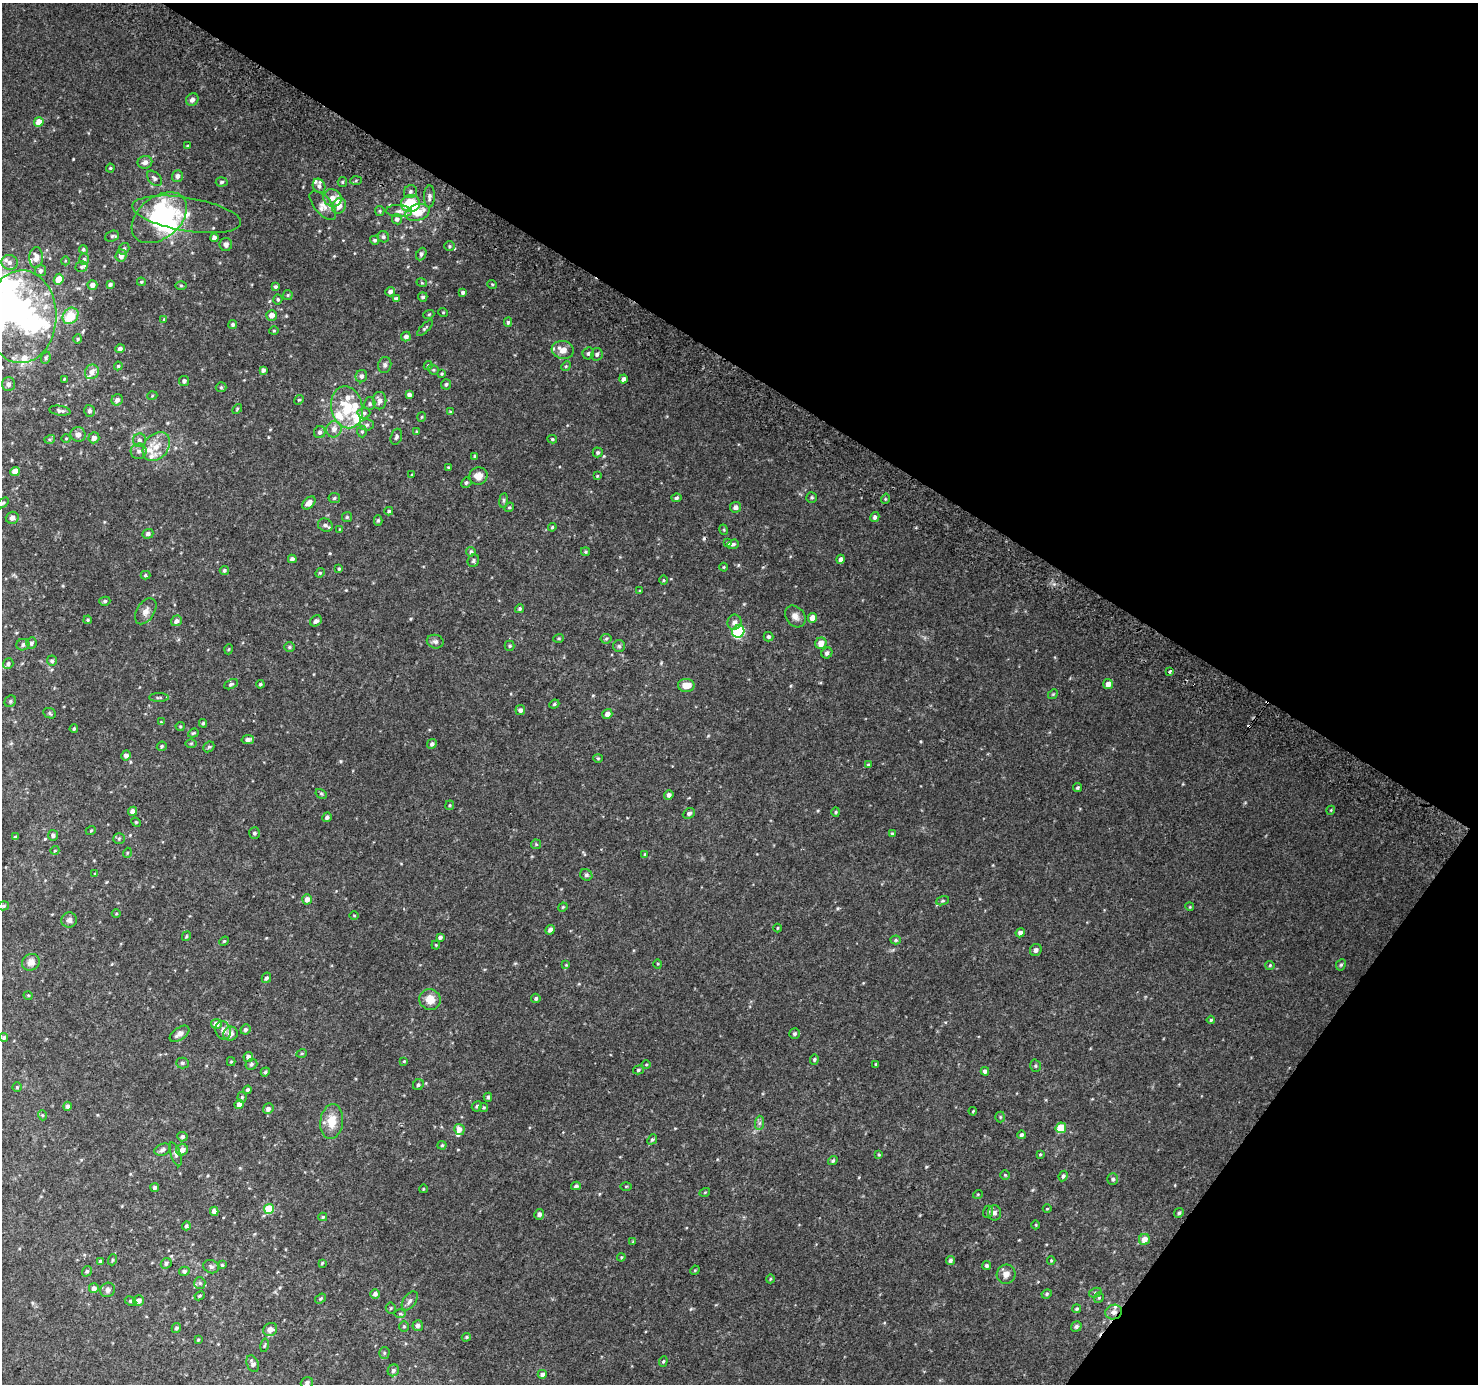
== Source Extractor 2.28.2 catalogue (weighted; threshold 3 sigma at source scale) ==
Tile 8 of 4 x 4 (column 4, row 2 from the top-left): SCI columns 4462-5937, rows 3056-4437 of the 5961 x 6042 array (HDU 1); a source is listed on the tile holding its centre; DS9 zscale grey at full resolution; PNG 1480 x 1386 px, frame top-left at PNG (2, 3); each listed source drawn as its Kron ellipse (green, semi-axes under 4 px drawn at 4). Shown black and unused: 33% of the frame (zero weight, under 2 of 3 exposures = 2% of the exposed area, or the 3 px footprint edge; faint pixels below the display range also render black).
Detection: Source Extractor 2.28.2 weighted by HDU 2 'WHT'; one run over the whole footprint, this tile lists its part. Background 0.0747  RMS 0.013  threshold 0.0567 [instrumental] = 3 sigma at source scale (4.5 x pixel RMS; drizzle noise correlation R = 1.50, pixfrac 1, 0.0396/0.0396 arcsec/px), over >= 5 px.
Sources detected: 394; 7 inside a brighter object's white glare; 2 cosmic-ray / hot-pixel residue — neither listed nor drawn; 21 inside a brighter listed object's ellipse — not listed separately; the other 364 listed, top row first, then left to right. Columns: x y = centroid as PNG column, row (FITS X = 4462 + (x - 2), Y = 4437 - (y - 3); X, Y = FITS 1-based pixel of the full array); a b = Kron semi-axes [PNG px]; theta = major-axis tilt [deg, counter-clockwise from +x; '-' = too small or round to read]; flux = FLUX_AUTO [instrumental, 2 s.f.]
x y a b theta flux
192 100 7 5 46 4.1
39 122 5 4 - 14
188 146 4 3 - 1.4
145 162 7 6 - 5.2
110 168 4 4 - 1.4
177 176 6 5 - 4.3
154 178 9 6 -45 3.6
356 181 6 4 3 1.4
222 182 6 4 5 2.5
342 182 5 4 - 1.6
319 186 7 6 - 4
410 192 7 6 - 3.6
429 197 11 5 89 4.2
332 198 9 8 - 8.9
410 203 9 8 - 61
323 205 17 8 -49 9.4
339 206 8 6 65 7.6
380 211 5 4 - 1.4
399 211 13 6 -3 5.4
417 212 12 8 16 21
187 214 55 16 -9 33
159 218 31 20 39 100
397 219 5 5 - 3.3
112 236 7 5 19 2.4
383 237 6 5 - 2.6
214 238 4 4 - 5.2
375 240 4 4 - 2.2
226 244 6 6 - 4.8
450 246 5 5 - 2
83 249 4 4 - 1.9
124 249 6 5 - 2.6
421 254 6 5 - 2.6
121 256 6 5 - 7.5
36 257 10 7 89 8.9
84 259 5 5 - 2.3
65 261 4 3 - 0.99
9 262 8 7 - 5.6
81 267 6 5 - 2.1
41 270 5 5 - 3.2
59 279 6 4 65 15
141 282 4 3 - 1.4
422 283 5 3 - 1.1
110 284 4 3 - 2.5
492 284 5 3 - 1.1
92 285 5 4 - 5.4
181 285 5 3 - 1.4
275 287 4 4 - 2.2
390 292 5 4 - 3.9
463 292 4 3 - 2.6
288 295 5 4 - 1.6
423 297 5 4 - 2.6
278 299 5 4 - 1.8
396 299 4 4 - 3
443 312 5 3 - 0.95
429 314 5 3 - 1.2
271 315 5 5 - 7.7
70 316 9 7 51 26
21 317 46 35 88 230
164 319 4 3 - 1
508 322 5 4 - 1.8
232 324 5 4 - 2.4
425 328 11 3 45 1.8
274 331 5 3 - 1.1
406 337 5 4 - 4.5
78 339 4 4 - 1.5
120 349 5 4 - 4.1
563 350 11 9 -14 12
588 353 6 5 - 2.8
597 354 6 5 - 3.4
46 358 6 4 70 2.1
385 365 8 6 77 3.4
428 365 5 3 - 1.5
118 366 4 4 - 1.6
566 366 5 4 - 1.5
263 370 4 4 - 3.1
433 370 6 4 -20 1.6
92 372 7 6 - 7.3
442 374 4 3 - 1.2
361 376 6 6 - 4.1
64 379 3 2 - 1.1
623 379 4 4 - 3.6
184 381 5 5 - 3.3
8 384 7 6 - 4.1
446 384 5 5 - 2.3
221 387 5 5 - 1.8
409 395 4 4 - 4.4
152 396 5 3 - 1.1
117 400 6 5 - 4.5
299 400 5 4 - 1.6
380 401 9 7 90 6.2
370 404 6 5 - 2.2
347 407 21 15 -78 38
237 409 6 3 47 1.3
60 411 11 5 -9 3.5
89 411 6 5 - 3
450 412 4 4 - 1.2
364 413 6 5 - 2.4
422 417 5 4 - 1.4
367 425 7 5 3 3
334 429 8 7 - 7.1
362 431 6 5 - 1.9
416 431 4 4 - 1.1
320 432 6 5 - 3.3
78 434 7 7 - 5.7
396 437 8 5 72 2.7
66 438 5 3 - 1.1
94 438 5 5 - 5.7
50 439 5 3 - 1.5
552 439 5 3 - 1.5
139 440 7 6 - 4.2
156 446 16 12 49 17
139 451 8 7 - 4.7
598 452 5 5 - 2.1
475 456 4 3 - 2.3
448 467 4 3 - 1.4
15 472 5 4 - 12
412 475 4 3 - 1.1
478 476 9 8 - 11
597 476 4 3 - 0.98
466 483 5 5 - 2.3
812 497 5 5 - 1.9
334 498 6 5 - 2.2
676 498 5 4 - 2.3
885 499 5 3 - 1.3
503 500 7 4 82 2
3 503 7 4 36 1.8
309 503 8 5 43 6.7
509 507 5 4 - 1.6
736 507 5 5 - 4.6
389 511 4 3 - 1.8
347 517 5 5 - 2
875 517 5 4 - 3.3
12 518 6 6 - 5
378 520 5 4 - 2.1
325 525 7 6 - 3.9
552 527 4 3 - 1.2
340 529 4 3 - 0.97
724 530 5 3 - 1.1
148 534 5 5 - 3.6
728 543 4 4 - 1.7
733 544 6 4 19 2.3
471 552 5 4 - 2.4
585 552 4 4 - 1.5
292 559 4 4 - 3.3
841 559 4 4 - 3.9
473 561 6 5 - 2.3
724 567 4 3 - 0.98
339 569 4 3 - 1.4
224 570 4 4 - 2.1
320 573 5 4 - 1.5
145 575 5 4 - 1.6
664 580 5 3 - 1.3
640 591 3 3 - 1.1
105 601 5 4 - 2.2
519 609 4 4 - 2
146 611 14 9 58 7.4
795 616 12 9 -52 6.9
813 618 5 4 - 11
88 620 4 3 - 1.5
176 621 6 5 - 4.6
316 621 6 5 - 3.4
734 622 7 7 - 5.3
738 631 6 6 - 110
769 637 5 4 - 2.4
558 638 5 3 - 1.3
606 639 5 5 - 1.7
435 642 8 7 - 3.7
31 643 6 5 - 2.7
821 643 6 5 - 11
23 645 6 5 - 3.2
510 646 5 5 - 1.9
619 646 6 6 - 2.2
289 647 5 5 - 1.9
229 649 5 3 - 1.1
827 653 6 5 - 3.5
52 661 5 5 - 2.3
8 664 5 5 - 2.8
1170 671 3 2 - 2.7
231 684 7 4 24 2.3
260 684 4 4 - 2
1108 684 5 4 - 7
686 685 8 6 1 12
1053 694 5 4 - 1.2
159 697 10 3 0 2.1
10 701 6 5 - 2.3
554 704 5 4 - 1.6
520 710 5 5 - 3.6
50 713 6 5 - 1.9
607 714 5 4 - 6.7
161 722 3 3 - 0.99
203 723 4 3 - 1.6
180 726 4 4 - 1.4
74 729 4 3 - 1.6
193 733 5 4 - 1.5
248 740 6 4 11 4.8
191 744 6 4 1 1.5
432 744 5 4 - 2.9
162 746 5 4 - 1.9
209 747 6 5 - 1.7
126 755 5 4 - 4.4
598 758 4 4 - 1.2
868 765 3 3 - 1.3
1077 788 5 4 - 1.9
321 794 6 4 -30 1.6
669 795 5 4 - 3.6
450 805 5 4 - 1.4
1331 810 4 3 - 1.1
133 811 4 4 - 5.8
836 812 4 4 - 1.4
689 813 6 5 - 3.4
327 817 5 4 - 3
136 822 5 4 - 1.3
91 830 5 3 - 1.1
254 833 6 5 - 2.8
892 834 4 3 - 1.5
53 835 5 5 - 3.3
15 837 4 4 - 1.5
119 839 6 5 - 1.9
536 844 5 5 - 1.3
55 850 4 3 - 1
127 853 5 3 - 1.1
645 854 4 3 - 1.1
95 874 4 4 - 1.7
586 875 6 5 - 2.6
307 899 5 5 - 6.1
943 901 7 4 19 1.8
3 906 5 4 - 1.9
563 907 5 4 - 1.3
1190 907 4 3 - 1
116 913 4 3 - 0.94
354 915 5 3 - 1
69 920 7 7 - 4.5
777 928 4 3 - 1.1
550 930 5 4 - 4.1
1020 933 4 4 - 4.4
186 936 5 3 - 1.3
440 937 4 3 - 2.9
896 940 5 4 - 1.6
224 941 5 4 - 1.4
436 945 4 4 - 1.3
1036 950 6 5 - 4
31 962 9 8 - 7.2
658 964 5 3 - 0.95
566 965 4 4 - 1.3
1270 965 5 4 - 1.6
1341 965 6 4 65 1.9
266 978 5 4 - 2.4
28 995 5 3 - 1.1
536 998 5 4 - 2.2
430 999 11 10 - 14
1211 1020 4 4 - 1.5
216 1024 5 5 - 7.8
245 1029 5 4 - 2.8
223 1030 9 7 -73 6.2
179 1034 11 6 35 6.3
231 1034 7 7 - 7
794 1034 5 5 - 2.7
4 1038 4 4 - 2.3
302 1053 5 3 - 1.2
248 1057 5 4 - 4.6
814 1060 5 4 - 1.7
404 1061 4 3 - 1
231 1062 4 4 - 1.3
182 1063 6 5 - 2.3
251 1064 6 5 - 2.4
646 1064 4 3 - 1
876 1064 3 3 - 1.3
1035 1066 6 5 - 2
638 1070 5 4 - 2
985 1071 4 4 - 4
265 1072 5 4 - 1.9
418 1085 6 5 - 2.2
17 1087 4 4 - 1.5
248 1090 4 4 - 2.7
242 1097 5 4 - 1.7
488 1097 4 4 - 1.8
239 1104 5 4 - 6.8
67 1106 4 4 - 3.1
477 1106 5 4 - 2
484 1108 4 4 - 1.5
268 1109 5 5 - 4.7
973 1111 4 3 - 1.1
42 1115 5 3 - 1.1
1000 1117 5 5 - 1.6
332 1121 17 11 83 20
760 1123 7 4 88 2.9
1061 1128 5 5 - 33
459 1129 5 5 - 7.3
1021 1135 4 4 - 2.7
182 1137 5 4 - 2.8
652 1139 5 4 - 1.9
442 1145 4 4 - 1.3
163 1150 8 5 21 3.6
182 1150 6 5 - 6.5
176 1154 12 5 -70 3.4
1040 1154 4 3 - 1.1
879 1155 4 3 - 1.1
833 1161 5 4 - 1.9
1005 1175 4 4 - 1.4
1063 1176 5 4 - 2.4
1113 1179 6 5 - 2.7
576 1186 5 4 - 2
626 1186 5 3 - 1.1
155 1188 4 4 - 3
423 1189 4 3 - 0.94
705 1192 5 3 - 1.1
978 1194 5 3 - 1
269 1209 5 5 - 35
1047 1209 4 3 - 0.95
214 1211 4 4 - 6.6
988 1212 6 5 - 2.3
994 1213 7 6 - 3.8
1179 1213 5 4 - 2.2
539 1214 5 5 - 3.5
323 1217 4 4 - 1.6
1036 1225 4 3 - 1
186 1226 4 4 - 2.4
1144 1239 6 5 - 9.6
633 1242 4 3 - 1.1
621 1257 4 3 - 1.1
112 1260 5 3 - 1.2
950 1260 4 4 - 2.8
1051 1260 4 3 - 1
100 1261 4 3 - 1.5
166 1263 6 5 - 2.6
322 1263 4 3 - 1.2
222 1265 4 4 - 1.3
987 1266 5 4 - 2.5
211 1267 8 6 -24 2.9
695 1270 5 4 - 1.1
87 1271 5 4 - 2.1
184 1271 5 4 - 3
1006 1274 10 9 - 7.3
770 1279 4 3 - 1.1
200 1283 6 5 - 2.4
94 1288 5 5 - 4.9
108 1290 8 7 - 4.4
1095 1293 6 4 17 2.1
375 1294 5 5 - 3.9
1047 1294 5 4 - 1.6
200 1296 5 4 - 1.5
320 1298 6 4 35 1.7
1099 1298 5 4 - 1.8
131 1301 6 4 -27 1.8
138 1301 5 5 - 5.9
410 1301 11 6 55 4.4
391 1308 5 5 - 1.5
1077 1309 4 4 - 1.7
1114 1312 8 7 - 6.1
400 1314 6 4 -1 1.6
404 1326 5 4 - 1.5
418 1326 5 5 - 4.4
1076 1326 5 5 - 2.5
176 1328 5 4 - 2.4
270 1329 7 6 - 7.5
466 1337 5 4 - 1.4
198 1340 4 4 - 1.4
264 1345 7 3 79 1.5
384 1353 5 5 - 1.8
663 1361 5 4 - 1.6
253 1364 9 5 -68 5
393 1370 6 5 - 2.8
542 1374 4 4 - 3.9
307 1383 6 5 - 3.2
Overlapping masked pixels (flux is a lower limit): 1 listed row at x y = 1114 1312
Isophote crosses this tile's border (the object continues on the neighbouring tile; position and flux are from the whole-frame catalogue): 2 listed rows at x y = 21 317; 3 503
Unlisted compact peaks at least as high as the median listed source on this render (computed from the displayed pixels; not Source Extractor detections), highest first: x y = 73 159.